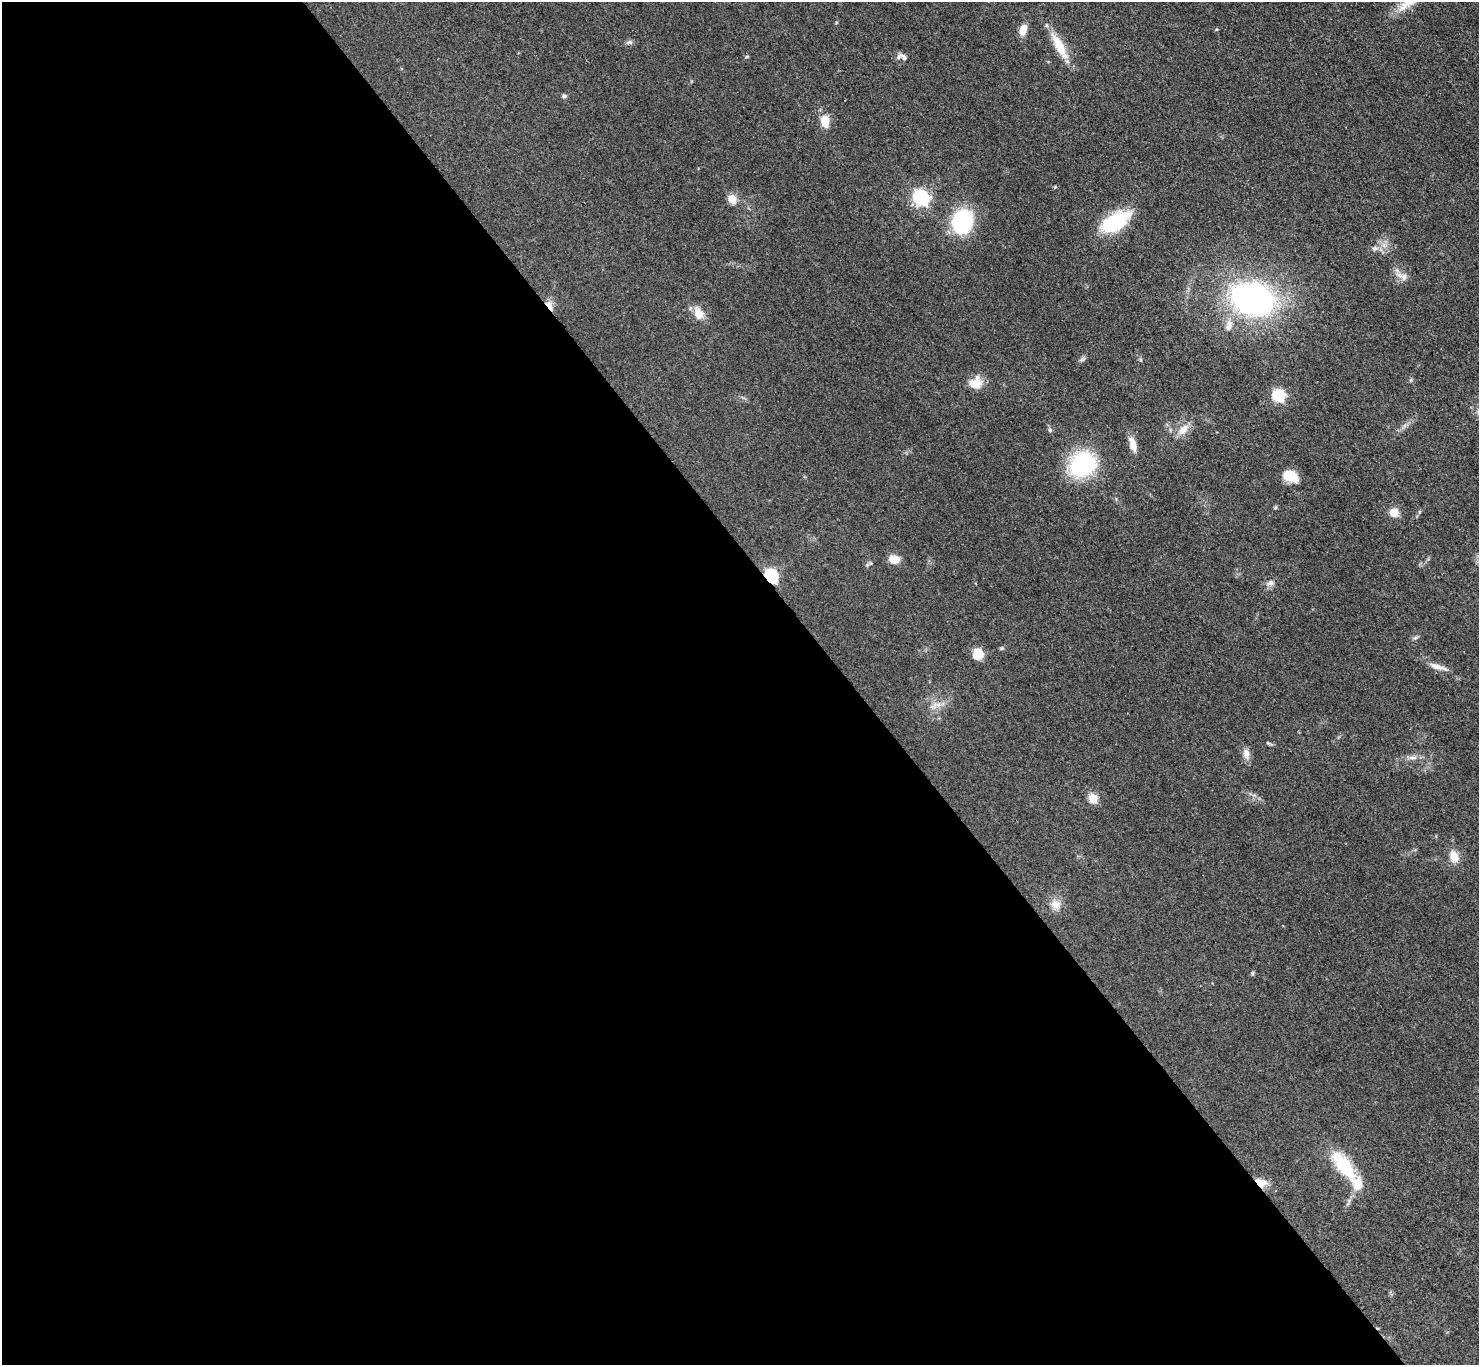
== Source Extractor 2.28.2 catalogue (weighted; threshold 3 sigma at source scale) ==
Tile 9 of 4 x 4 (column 1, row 3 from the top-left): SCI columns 10-1486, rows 1669-3031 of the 5927 x 5922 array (HDU 1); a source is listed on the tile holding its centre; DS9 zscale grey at full resolution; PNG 1481 x 1367 px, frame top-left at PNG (2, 2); no overlay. Shown black and unused: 58% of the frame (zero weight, under 3 of 4 exposures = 1% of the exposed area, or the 3 px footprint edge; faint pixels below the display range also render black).
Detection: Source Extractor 2.28.2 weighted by HDU 2 'WHT'; one run over the whole footprint, this tile lists its part. Background 0.0488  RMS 0.0062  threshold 0.0278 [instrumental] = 3 sigma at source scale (4.5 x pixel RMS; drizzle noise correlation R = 1.50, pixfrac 1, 0.05/0.05 arcsec/px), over >= 5 px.
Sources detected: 42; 2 inside a brighter listed object's ellipse — not listed separately; the other 40 listed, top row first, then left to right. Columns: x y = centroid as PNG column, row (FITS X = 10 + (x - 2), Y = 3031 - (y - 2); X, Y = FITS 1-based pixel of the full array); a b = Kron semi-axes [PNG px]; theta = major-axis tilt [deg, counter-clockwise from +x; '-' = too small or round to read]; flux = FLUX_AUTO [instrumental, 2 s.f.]
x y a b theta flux
1023 30 11 7 74 7.7
630 42 8 6 0 1.6
1059 46 38 11 -61 15
903 57 14 7 -35 2.9
564 96 6 5 - 1.3
825 121 12 7 -81 11
921 198 7 6 - 170
732 199 5 5 - 22
962 222 23 20 72 53
1115 222 28 15 32 47
1375 248 9 6 11 2.3
1402 276 19 8 -25 4.6
1252 299 30 22 -18 210
549 305 15 6 -59 4.3
699 314 15 13 -61 7.5
1229 326 18 8 76 5.3
1082 359 8 5 36 1.5
975 383 16 15 - 9.3
1279 396 6 6 - 69
1183 430 18 10 49 7.2
1133 445 17 8 -76 6.8
1082 465 21 18 39 76
1290 476 14 10 -20 14
1394 512 8 8 - 8
894 559 10 8 -7 8
771 576 6 6 - 99
1270 583 11 7 31 2.9
1415 638 7 4 2 1.2
978 654 11 10 - 10
1437 667 25 6 -17 5.2
935 705 13 7 40 4.3
1268 743 9 4 -27 1
1246 754 15 9 -83 4
1413 758 15 4 0 2.9
1093 798 5 5 - 28
1454 856 14 10 -72 7.2
1056 904 15 12 -60 5.9
1252 973 6 4 89 0.84
1344 1166 33 13 -52 36
1264 1182 14 10 50 4.4
Overlapping masked pixels (flux is a lower limit): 4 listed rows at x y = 549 305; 1082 465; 771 576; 1264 1182